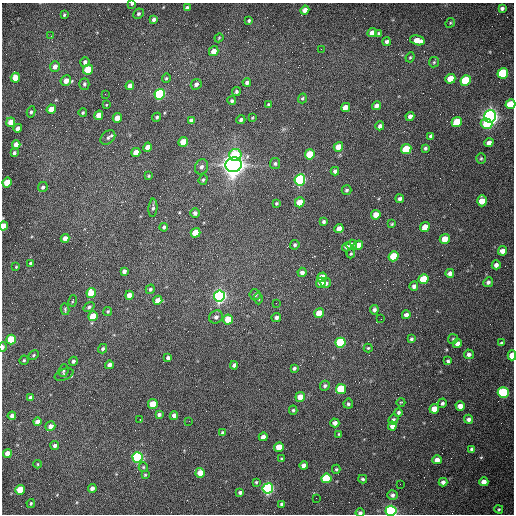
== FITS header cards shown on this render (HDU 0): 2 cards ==
NAXIS1  =                  512 /fastest changing axis
NAXIS2  =                  512 /next to fastest changing axis

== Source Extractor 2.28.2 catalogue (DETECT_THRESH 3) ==
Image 512 x 512 px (HDU 0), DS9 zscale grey, 1 PNG px = 1 image px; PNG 516 x 516 px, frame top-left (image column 1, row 512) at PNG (2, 3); each listed source drawn as its Kron ellipse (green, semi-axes under 4 px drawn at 4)
Background 1520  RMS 23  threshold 68.7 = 3 sigma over >= 5 px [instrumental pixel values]
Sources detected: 215; all 215 listed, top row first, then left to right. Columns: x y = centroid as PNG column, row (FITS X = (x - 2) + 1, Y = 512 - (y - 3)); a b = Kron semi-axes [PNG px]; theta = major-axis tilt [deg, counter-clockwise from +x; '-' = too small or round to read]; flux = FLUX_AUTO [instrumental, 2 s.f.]
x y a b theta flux
132 4 4 3 - 2.6e+03
187 8 4 4 - 4.1e+03
502 8 4 4 - 3.8e+03
305 10 4 4 - 9.4e+03
138 14 5 4 - 3.0e+03
64 15 3 3 - 2.0e+03
154 19 4 4 - 4.3e+03
249 20 3 3 - 2.0e+03
450 23 5 4 - 1.7e+03
372 33 5 4 - 1.1e+04
379 33 4 3 - 2.0e+03
51 36 3 3 - 1.7e+03
219 38 4 3 - 1.4e+03
417 40 7 4 -14 1.9e+04
387 42 4 4 - 3.8e+03
321 49 2 2 - 7.5e+02
214 51 5 4 - 1.3e+04
410 57 5 4 - 1.9e+03
85 62 5 4 - 4.6e+03
434 62 5 5 - 2.2e+03
55 66 5 4 - 8.5e+03
88 70 5 5 - 6.3e+04
503 73 5 5 - 1.4e+05
15 78 5 4 - 3.0e+04
166 78 5 4 - 2.2e+03
450 79 5 4 - 3.3e+04
466 80 5 5 - 9.6e+04
66 81 5 5 - 1.1e+04
247 83 4 4 - 3.9e+03
84 84 6 5 - 3.1e+03
196 84 6 5 - 4.8e+03
130 86 4 4 - 1.0e+04
236 91 4 4 - 2.9e+03
105 94 2 2 - 8.9e+02
160 94 5 5 - 2.6e+05
302 98 5 4 - 2.2e+03
232 101 4 4 - 2.7e+03
268 104 4 3 - 1.5e+03
510 104 5 5 - 5.0e+04
106 105 4 3 - 1.1e+03
376 106 4 4 - 7.7e+03
345 107 5 4 - 1.5e+04
51 109 5 4 - 1.8e+04
31 112 5 4 - 2.6e+03
83 113 4 4 - 2.1e+03
99 115 5 4 - 1.6e+04
410 116 4 4 - 6.7e+03
490 116 6 6 - 1.1e+06
157 117 4 4 - 2.5e+03
117 118 5 4 - 2.0e+04
252 118 4 2 - 1.4e+03
191 120 4 3 - 3.6e+03
241 120 4 4 - 3.4e+03
11 122 5 4 - 2.0e+04
457 122 5 5 - 5.6e+04
486 124 6 5 - 4.6e+04
380 126 4 4 - 4.7e+03
18 128 4 4 - 8.8e+03
431 136 4 4 - 3.9e+03
108 137 8 6 43 4.0e+03
183 142 5 4 - 2.6e+04
489 143 5 4 - 7.9e+03
16 144 4 4 - 1.1e+04
147 147 5 4 - 1.0e+04
338 147 5 4 - 2.2e+04
425 148 3 3 - 2.9e+03
406 149 5 5 - 6.1e+04
136 152 5 4 - 1.5e+04
14 153 4 3 - 3.3e+03
310 154 5 4 - 6.9e+04
235 155 6 6 - 5.6e+04
481 158 5 4 - 2.1e+03
275 164 5 5 - 3.0e+03
233 165 8 7 - 2.2e+06
202 167 8 6 68 4.8e+03
335 171 4 4 - 4.0e+03
149 176 4 3 - 1.7e+03
203 180 5 4 - 2.4e+03
300 180 6 5 - 3.5e+05
7 182 5 4 - 4.3e+04
43 187 5 4 - 3.9e+03
347 190 5 4 - 2.9e+03
400 199 4 3 - 3.8e+03
482 201 5 5 - 2.2e+04
300 202 5 4 - 2.3e+04
276 203 4 4 - 2.1e+03
153 208 9 4 85 3.5e+03
195 213 5 4 - 4.7e+03
376 215 5 4 - 1.4e+04
324 221 4 4 - 2.7e+03
392 224 4 3 - 1.6e+03
4 226 4 4 - 2.3e+04
164 227 4 4 - 2.8e+03
425 227 5 4 - 1.9e+04
339 229 5 4 - 1.2e+04
195 233 5 4 - 3.5e+04
65 238 4 4 - 8.0e+03
445 239 5 4 - 2.6e+04
295 245 5 4 - 2.7e+03
352 245 5 4 - 6.6e+03
358 245 5 4 - 2.2e+04
347 247 5 4 - 4.2e+03
502 251 4 4 - 1.1e+04
351 254 4 3 - 1.7e+03
394 256 5 4 - 6.7e+04
31 263 3 3 - 2.8e+03
496 265 4 4 - 6.3e+03
16 267 4 4 - 1.3e+03
124 271 4 4 - 5.5e+03
302 272 4 4 - 6.3e+03
450 273 4 4 - 6.1e+03
322 277 5 4 - 2.6e+04
423 279 5 5 - 4.9e+04
488 282 5 4 - 3.9e+03
321 283 5 4 - 1.4e+04
326 283 5 5 - 5.2e+03
414 286 4 4 - 5.0e+03
150 289 5 4 - 2.9e+03
91 293 5 4 - 4.5e+04
129 295 4 4 - 1.5e+04
255 295 5 5 - 4.1e+03
219 296 5 5 - 7.1e+05
258 299 6 4 -88 2.3e+03
158 300 4 4 - 1.3e+04
73 301 6 3 79 1.6e+03
276 303 2 2 - 1.1e+03
89 307 6 4 37 3.2e+03
65 309 6 4 -78 2.4e+03
374 310 4 4 - 4.5e+03
108 311 4 4 - 2.0e+03
319 313 5 4 - 2.9e+04
406 315 4 4 - 5.8e+03
93 316 5 4 - 4.1e+04
216 317 7 6 - 5.0e+03
276 317 5 4 - 4.2e+03
381 319 2 2 - 8.4e+02
228 320 5 5 - 3.8e+04
411 339 4 3 - 2.7e+03
453 339 5 5 - 2.1e+03
11 340 5 4 - 8.1e+04
340 343 5 5 - 1.7e+05
457 343 4 4 - 8.8e+03
501 343 3 3 - 1.8e+03
3 347 4 3 - 3.9e+03
368 348 4 4 - 1.7e+03
103 349 5 4 - 3.0e+03
469 354 5 5 - 4.4e+03
34 355 5 4 - 1.9e+03
512 355 5 4 - 2.5e+04
168 358 4 4 - 4.9e+03
24 360 4 4 - 2.2e+03
73 361 4 4 - 3.6e+03
448 361 4 3 - 2.6e+03
109 365 4 4 - 6.0e+03
234 365 4 4 - 3.9e+03
294 368 4 3 - 3.2e+03
63 371 6 5 - 2.5e+03
64 375 10 5 21 4.2e+03
325 386 5 4 - 3.2e+03
341 389 5 5 - 6.7e+04
503 393 5 5 - 1.6e+05
300 397 5 4 - 1.7e+04
30 398 4 3 - 4.6e+03
401 402 4 3 - 1.0e+03
442 403 5 4 - 3.4e+03
153 404 5 4 - 3.5e+04
348 404 5 5 - 3.2e+03
460 406 4 4 - 1.1e+04
434 409 5 4 - 2.0e+04
293 410 4 4 - 2.4e+03
398 412 4 4 - 3.2e+03
159 415 4 4 - 4.2e+03
174 415 4 4 - 6.7e+03
12 416 4 4 - 6.2e+03
140 419 2 2 - 1.2e+03
393 419 5 4 - 3.2e+03
468 419 4 4 - 4.8e+03
189 421 2 2 - 7.0e+02
37 422 4 4 - 7.0e+03
335 423 4 4 - 7.1e+03
50 426 5 4 - 7.1e+03
392 426 4 4 - 6.9e+03
223 433 4 4 - 5.1e+03
339 434 3 3 - 1.6e+03
263 437 4 4 - 7.8e+03
55 446 4 4 - 4.8e+03
279 447 5 4 - 3.1e+04
472 449 4 3 - 2.8e+03
7 453 4 4 - 1.4e+04
138 457 5 5 - 3.5e+05
282 459 3 3 - 2.2e+03
437 460 4 4 - 1.2e+04
38 464 4 3 - 1.3e+03
304 466 4 4 - 1.0e+04
143 467 5 4 - 2.2e+03
336 469 4 4 - 1.8e+03
200 473 5 4 - 2.3e+04
145 475 4 3 - 1.7e+03
326 478 5 5 - 1.1e+05
363 479 4 4 - 2.7e+03
256 482 4 4 - 1.7e+03
443 482 4 4 - 5.8e+03
484 482 4 4 - 9.9e+03
400 484 2 2 - 6.2e+02
92 488 4 4 - 6.3e+03
268 488 5 5 - 4.3e+05
20 490 5 4 - 4.8e+04
240 492 3 3 - 3.4e+03
392 495 5 5 - 4.5e+03
316 498 2 2 - 3.2e+03
31 503 4 3 - 1.9e+03
282 505 4 4 - 5.6e+03
499 509 4 3 - 1.9e+03
391 511 5 5 - 5.7e+05
360 513 4 4 - 4.1e+03
At the frame edge (FLAGS 8, measured only in part): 7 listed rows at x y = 132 4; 510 104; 4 226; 3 347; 512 355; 391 511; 360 513